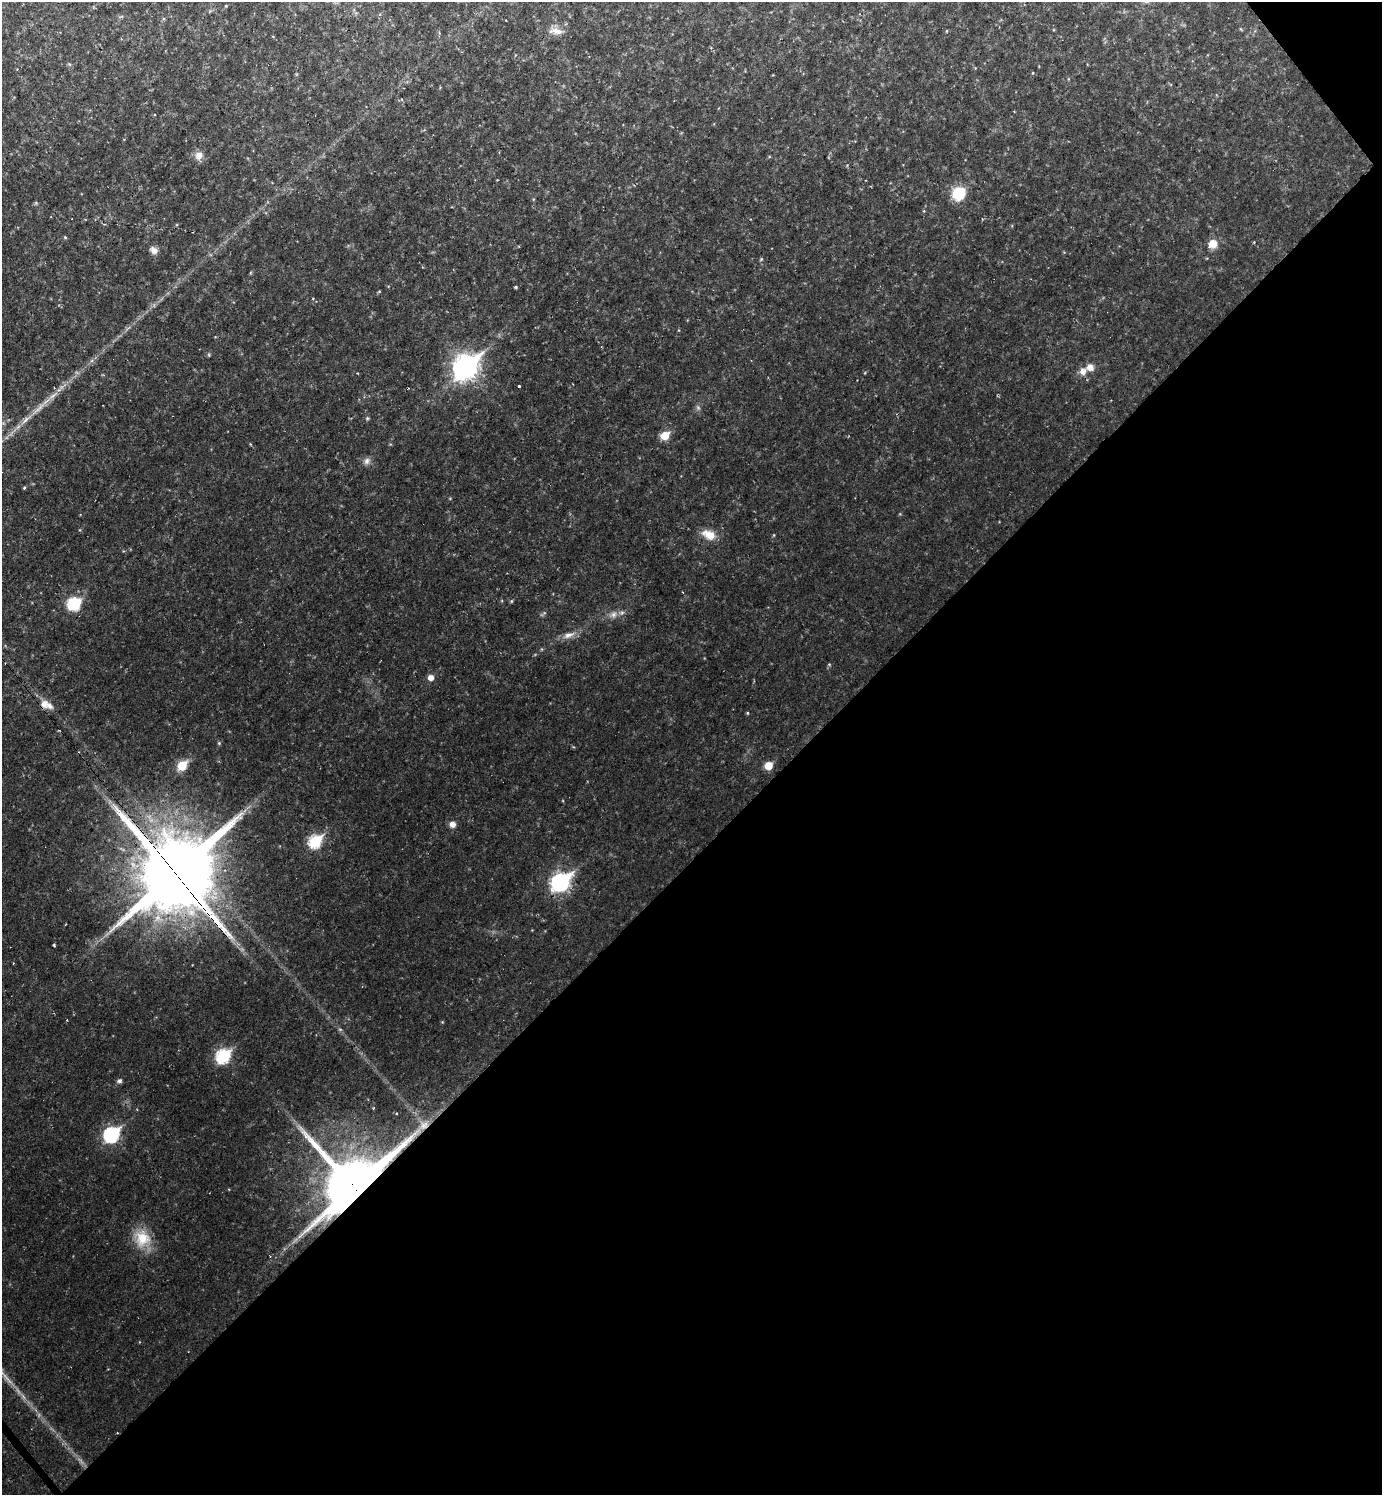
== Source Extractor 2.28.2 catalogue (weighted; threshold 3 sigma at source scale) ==
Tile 12 of 4 x 4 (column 4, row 3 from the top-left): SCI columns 4295-5674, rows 1494-2986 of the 5971 x 5973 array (HDU 1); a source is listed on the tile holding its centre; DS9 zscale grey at full resolution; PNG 1384 x 1497 px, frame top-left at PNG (2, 2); no overlay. Shown black and unused: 43% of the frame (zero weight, under 2 of 3 exposures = <1% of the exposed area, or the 3 px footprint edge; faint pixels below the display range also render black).
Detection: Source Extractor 2.28.2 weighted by HDU 2 'WHT'; one run over the whole footprint, this tile lists its part. Background 0.0453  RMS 0.0082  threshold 0.037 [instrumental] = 3 sigma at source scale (4.5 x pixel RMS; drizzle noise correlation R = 1.50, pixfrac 1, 0.05/0.05 arcsec/px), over >= 5 px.
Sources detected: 47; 2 cosmic-ray / hot-pixel residue — not listed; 1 inside a brighter listed object's ellipse — not listed separately; the other 44 listed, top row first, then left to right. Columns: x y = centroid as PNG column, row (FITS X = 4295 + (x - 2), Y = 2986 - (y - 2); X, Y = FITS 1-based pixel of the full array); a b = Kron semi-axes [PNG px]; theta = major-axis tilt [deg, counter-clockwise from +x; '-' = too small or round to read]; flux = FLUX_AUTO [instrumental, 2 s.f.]
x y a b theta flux
556 31 20 8 -7 6.6
402 100 4 3 - 0.96
199 156 11 9 48 5.9
958 193 9 8 - 43
65 237 5 4 - 0.98
1213 244 8 7 - 12
154 250 11 8 -36 4
761 259 5 4 - 0.83
516 287 4 3 - 0.92
209 355 6 3 -72 0.87
465 367 11 8 44 610
1090 367 8 7 - 6.1
1083 371 8 7 - 5.2
519 386 3 3 - 2.6
698 408 6 5 - 1.5
38 409 32 5 43 11
367 418 5 5 - 1
665 435 6 5 - 19
367 461 10 8 61 3.4
24 488 4 3 - 0.87
709 534 19 11 -23 11
774 535 5 3 - 0.7
511 601 5 3 - 0.77
74 604 8 8 - 53
614 614 9 8 - 3.7
569 635 19 7 19 6.1
829 664 5 3 - 0.68
431 677 6 5 - 5.4
45 704 11 10 - 6
748 713 4 3 - 0.71
219 743 5 4 - 0.95
769 765 6 5 - 15
182 766 6 5 - 31
453 824 6 6 - 5.4
315 841 8 6 45 73
175 874 25 22 -55 12000
560 882 9 7 39 250
54 945 3 3 - 0.93
223 1056 8 6 45 95
120 1081 6 5 - 2
424 1125 12 10 50 7
111 1134 8 7 - 150
354 1187 21 15 42 5400
142 1238 23 21 -76 21
Overlapping masked pixels (flux is a lower limit): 3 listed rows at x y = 175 874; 424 1125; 354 1187